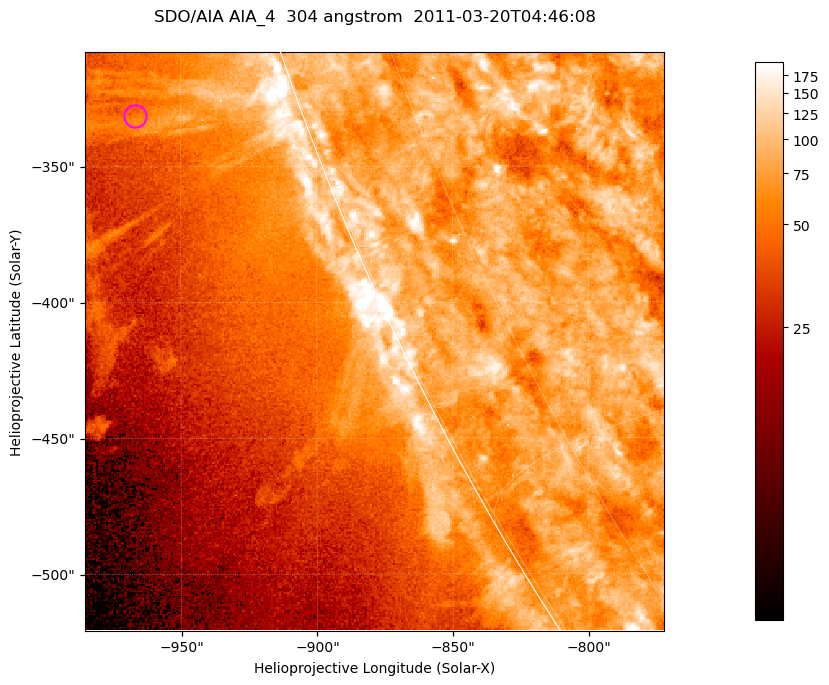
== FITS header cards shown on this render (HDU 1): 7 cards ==
TELESCOP= 'SDO/AIA '           / For AIA: SDO/AIA
INSTRUME= 'AIA_4   '           / For AIA: AIA_ATA1, AIA_ATA2, AIA_ATA3 or AIA_AT
WAVELNTH=                  304 / [angstrom] Wavelength
WAVEUNIT= 'angstrom'           / Wavelength unit: angstrom
DATE-OBS= '2011-03-20T04:46:08.131' / [ISO] Date when observation started; ISO 8
CTYPE1  = 'HPLN-TAN'           / CTYPE1; Typically HPLN
CTYPE2  = 'HPLT-TAN'           / CTYPE2; Typically HPLT

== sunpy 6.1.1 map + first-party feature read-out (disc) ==
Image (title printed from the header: SDO/AIA AIA_4  304 angstrom  2011-03-20T04:46:08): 355 x 355 px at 0.6 arcsec/px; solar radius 964 arcsec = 1606 px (partial field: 0.7% of the solar disc is inside the frame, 45% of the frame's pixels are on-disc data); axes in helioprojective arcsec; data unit not stated in the header (colour bar unlabelled)
Orientation: roll -0.132 deg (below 1 deg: not rotated)
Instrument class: DISC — disc imager (sunpy class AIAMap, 304 A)
Bright regions (active regions / flare kernels): reference = the on-disc median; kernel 3 px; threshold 5 sigma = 103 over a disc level ~79.4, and >= 1.15x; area >= 126 px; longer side >= 4 px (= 2.4 arcsec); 0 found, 0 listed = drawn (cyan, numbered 1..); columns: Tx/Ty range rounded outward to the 2 arcsec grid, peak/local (2 s.f.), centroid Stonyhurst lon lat
Off-limb structures (1.02-1.3 R_sun): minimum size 63 px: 6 found; the strongest spans PA ~110 deg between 1.03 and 1.08 R_sun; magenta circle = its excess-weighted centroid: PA ~110 deg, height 1.06 R_sun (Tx ~-966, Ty ~-332 arcsec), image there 1.6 x the reference